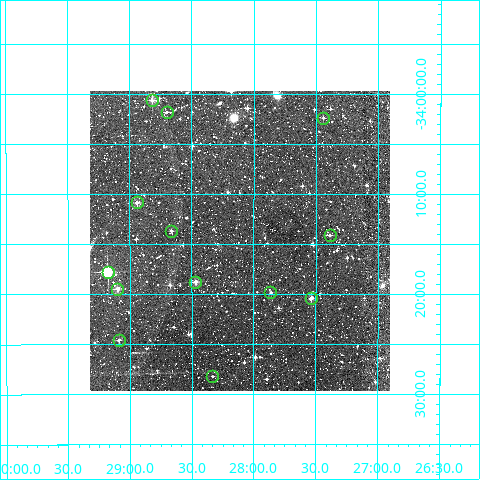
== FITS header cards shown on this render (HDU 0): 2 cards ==
NAXIS1  =                  300
NAXIS2  =                  300

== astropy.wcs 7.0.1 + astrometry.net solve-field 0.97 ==
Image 300 x 300 px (HDU 0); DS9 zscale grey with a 90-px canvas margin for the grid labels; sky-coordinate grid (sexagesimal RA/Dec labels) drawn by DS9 from the SOLVED WCS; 13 Tycho-2 reference stars matched to detected sources circled (green)
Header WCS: RA---TAN/DEC--TAN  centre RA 13:28:07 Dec -34:15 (202.03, -34.24 deg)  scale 6 arcsec/px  FOV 30.0' x 30.0'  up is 0 deg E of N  parity normal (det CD < 0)
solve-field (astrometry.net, Tycho-2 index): VERIFIED the header's WCS against the Tycho-2 star catalogue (verified at 2 index scales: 7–13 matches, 0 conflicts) and refined it, rather than solving blind
Solved WCS: RA---TAN-SIP/DEC--TAN-SIP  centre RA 13:28:07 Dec -34:15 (202.03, -34.24 deg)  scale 6 arcsec/px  FOV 30.0' x 30.0'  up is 0 deg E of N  parity normal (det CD < 0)
The solver's refit moves the header's centre by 0.49 arcsec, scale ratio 0.9994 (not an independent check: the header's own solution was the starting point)
Tycho-2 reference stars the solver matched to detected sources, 13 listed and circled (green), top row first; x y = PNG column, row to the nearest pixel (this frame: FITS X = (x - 90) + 1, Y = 300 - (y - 91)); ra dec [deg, ICRS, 3 dp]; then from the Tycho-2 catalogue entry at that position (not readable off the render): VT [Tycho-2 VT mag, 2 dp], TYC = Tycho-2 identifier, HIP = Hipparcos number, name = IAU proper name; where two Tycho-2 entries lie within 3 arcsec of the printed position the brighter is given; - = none
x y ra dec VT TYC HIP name
152 100 202.205 -34.010 10.98 7272-367-1 - -
167 112 202.175 -34.031 12.40 7272-673-1 - -
323 118 201.860 -34.040 12.39 7272-477-1 - -
137 202 202.235 -34.181 11.35 7272-326-1 - -
171 231 202.165 -34.228 11.67 7272-1000-1 - -
330 235 201.847 -34.236 11.99 7272-268-1 - -
108 272 202.295 -34.296 9.15 7272-480-1 - -
195 282 202.117 -34.313 10.73 7272-1184-1 - -
117 289 202.275 -34.325 10.76 7272-1471-1 - -
270 292 201.966 -34.331 12.57 7272-224-1 - -
311 298 201.884 -34.341 11.43 7272-4-1 - -
119 340 202.272 -34.410 12.33 7272-186-1 - -
212 376 202.083 -34.471 12.23 7272-580-1 - -